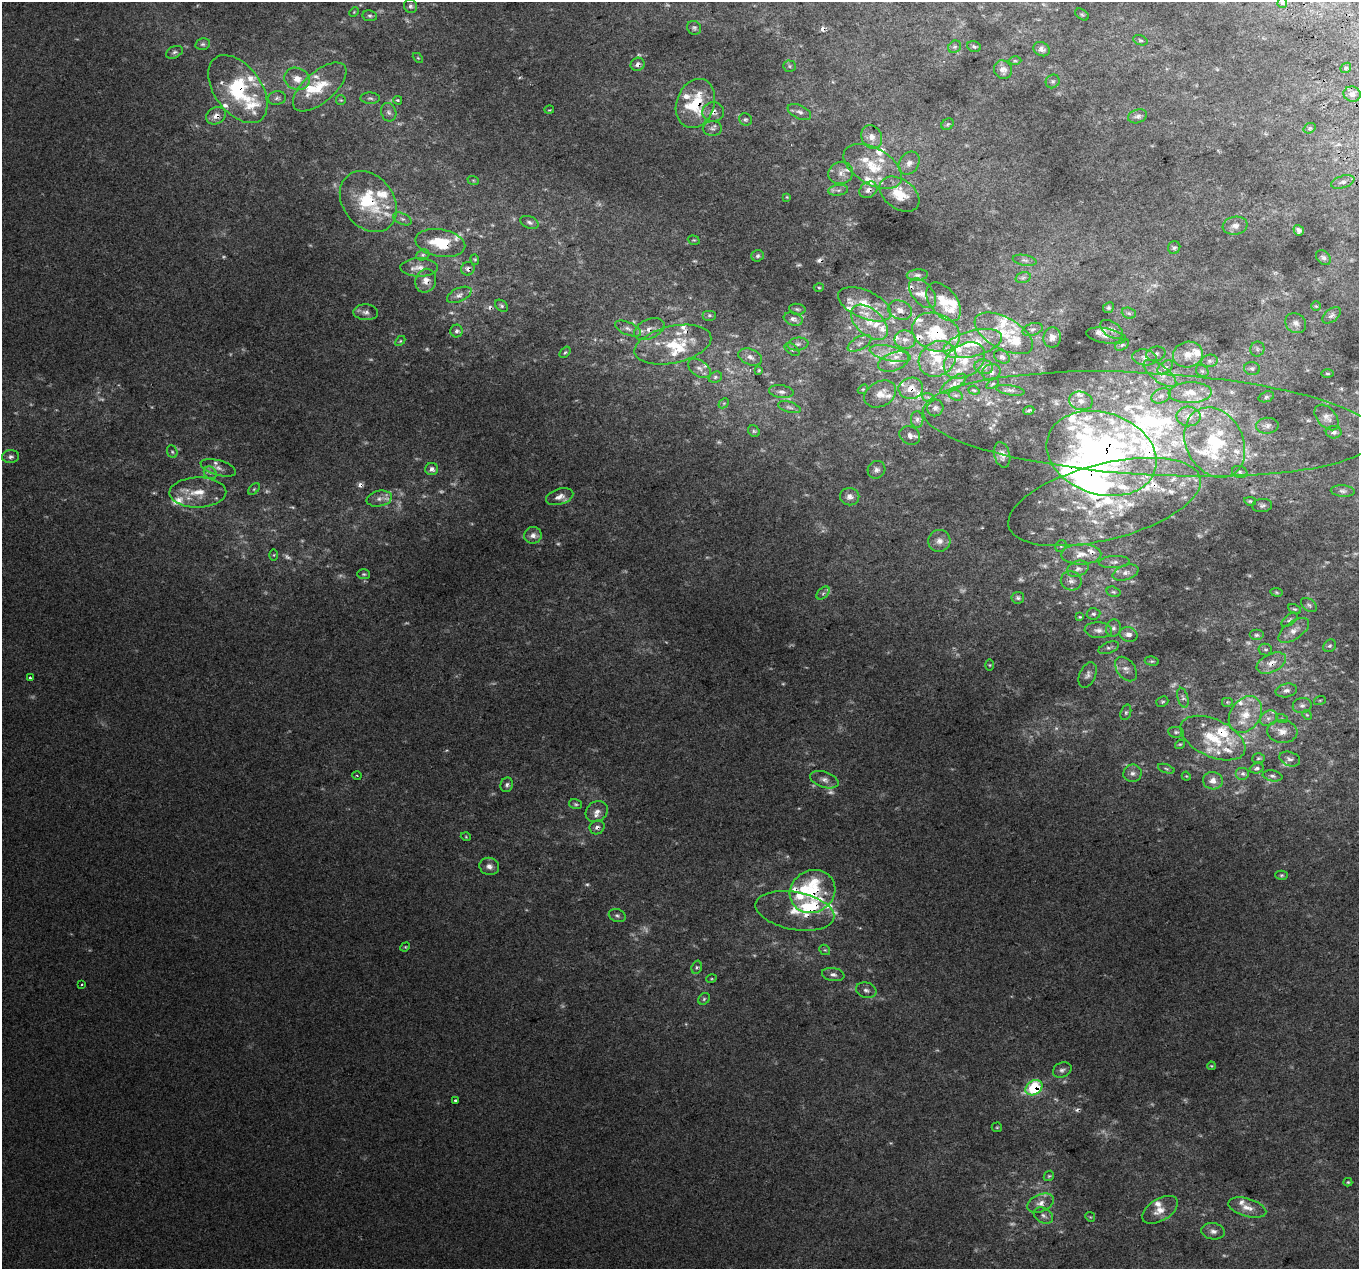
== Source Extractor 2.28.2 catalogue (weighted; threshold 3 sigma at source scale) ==
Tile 10 of 4 x 4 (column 2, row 3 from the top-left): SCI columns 1400-2756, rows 1407-2673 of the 5515 x 5290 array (HDU 1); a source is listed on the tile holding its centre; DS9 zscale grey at full resolution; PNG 1361 x 1271 px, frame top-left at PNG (2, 2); each listed source drawn as its Kron ellipse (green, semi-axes under 4 px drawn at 4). Shown black and unused: <1% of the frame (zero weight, under 2 of 3 exposures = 2% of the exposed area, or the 3 px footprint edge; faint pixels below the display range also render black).
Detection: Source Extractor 2.28.2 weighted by HDU 2 'WHT'; one run over the whole footprint, this tile lists its part. Background 0.00879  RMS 0.007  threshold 0.0314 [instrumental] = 3 sigma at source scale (4.5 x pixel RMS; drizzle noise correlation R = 1.50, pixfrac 1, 0.0396/0.0396 arcsec/px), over >= 5 px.
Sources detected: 423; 69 too faint to see at this stretch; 2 inside a brighter object's white glare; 7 cosmic-ray / hot-pixel residue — neither listed nor drawn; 88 inside a brighter listed object's ellipse — not listed separately; the other 257 listed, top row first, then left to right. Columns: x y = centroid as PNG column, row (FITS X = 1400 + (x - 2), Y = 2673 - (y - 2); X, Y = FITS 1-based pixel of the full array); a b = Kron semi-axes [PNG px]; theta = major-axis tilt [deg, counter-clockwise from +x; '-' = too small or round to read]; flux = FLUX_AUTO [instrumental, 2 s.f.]
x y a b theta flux
1282 3 5 5 - 1.1
411 6 7 6 - 1.8
354 12 5 3 - 0.67
1082 15 7 5 -36 1.1
370 16 7 5 -11 1.5
694 28 7 6 - 1.6
1140 40 7 4 -18 1.3
203 44 7 5 13 1.6
955 47 7 5 40 1.6
974 47 7 5 -18 1.4
1041 49 8 7 - 3
174 52 9 5 25 1.8
418 58 6 4 -44 0.73
1015 61 6 4 -1 1
638 64 7 6 - 3.3
790 66 6 5 - 1.3
1346 68 6 4 45 0.99
1003 70 9 9 - 4.2
297 79 13 11 -16 8.9
1053 81 7 6 - 1.7
320 87 33 15 41 22
238 89 38 23 -54 61
1352 94 9 7 -10 4.1
277 98 9 7 13 2.3
370 98 10 5 -2 2
341 100 5 4 - 0.77
398 100 4 3 - 0.78
695 103 25 19 69 37
549 110 5 3 - 0.6
389 112 9 7 -71 2.7
713 112 11 9 8 4.9
799 112 12 6 -25 2.9
216 116 10 8 29 5.7
1138 116 10 6 17 2.5
745 119 6 6 - 1.4
948 124 7 5 34 1.1
1310 128 6 5 - 1.1
712 129 10 7 0 2.5
872 137 12 10 -64 5.5
909 163 12 9 53 4.3
873 166 32 18 -30 25
841 173 12 11 - 5.3
473 180 6 3 -19 0.82
1343 182 12 6 17 2.9
838 190 10 5 6 2.3
868 190 9 7 35 4
900 194 22 14 -35 17
787 197 3 3 - 0.6
368 202 33 25 -52 45
402 219 10 5 -24 2.4
530 222 10 6 -22 2.1
1235 226 12 9 9 4.7
1299 230 6 5 - 2.3
694 240 6 4 -18 0.79
440 243 25 13 -10 25
1174 248 7 6 - 1.5
423 255 7 5 21 1.4
758 256 6 5 - 1.4
1323 258 8 6 -46 2
475 259 5 4 - 0.82
1025 260 12 5 -10 2.4
419 267 19 9 0 6.5
468 269 7 6 - 2.6
917 275 10 5 5 2.3
1023 278 8 5 16 1.6
426 281 12 10 70 5.8
819 288 5 3 - 0.71
923 293 17 10 -50 6.7
459 295 13 7 24 3.2
944 302 22 13 -52 15
865 304 28 14 -24 19
501 306 7 5 -40 1.4
1316 306 5 4 - 0.8
1108 308 6 5 - 1.2
797 309 8 5 -10 1.4
900 310 12 9 -22 4.4
366 312 12 8 -4 3.7
1129 313 7 5 -21 1.5
709 315 7 5 0 1.2
1332 315 10 6 37 2.7
793 319 10 6 -18 2.8
869 322 22 13 -42 14
1296 323 11 9 -36 3.8
628 329 14 6 -23 3.4
649 329 16 9 24 6.7
1033 329 10 6 18 2.2
1112 329 12 7 -33 3.6
457 331 6 6 - 1.8
936 332 25 18 -22 33
1004 333 32 16 -29 20
1106 336 20 7 -10 4.1
1052 337 10 9 - 3.6
905 340 10 9 - 4.9
400 341 6 3 44 0.89
860 343 13 6 29 4
798 344 10 6 6 2.5
973 344 30 12 15 19
673 345 39 18 13 33
1122 345 7 5 32 1.5
792 349 8 5 -35 1.5
1257 349 7 7 - 1.8
565 352 6 4 52 1.2
890 353 21 7 -12 8.1
1156 354 10 7 13 2.2
1188 355 15 12 13 8.5
750 357 12 7 -22 3.6
1002 357 8 6 -31 2.3
1145 357 12 8 -7 3.7
937 359 20 16 37 16
964 360 22 16 33 17
1209 361 8 6 15 2
894 362 16 9 20 6.6
984 367 9 7 -12 3.1
1165 367 9 5 37 1.9
699 368 12 8 -34 4.4
1252 369 8 6 -4 1.9
759 370 4 4 - 0.75
1202 371 7 5 -43 1.4
991 372 9 8 - 3.3
1160 374 19 8 -37 6.6
1327 374 6 3 -1 0.87
715 377 7 5 23 1.3
953 384 15 6 35 3.9
992 384 7 3 36 0.91
911 388 12 10 9 7.9
863 389 5 4 - 0.87
974 390 6 4 -19 0.79
1010 390 14 5 -10 2.7
781 392 12 6 -7 3
1190 393 21 10 2 10
880 394 17 12 29 7.3
956 395 7 5 -19 1.5
1161 396 10 7 26 3.1
928 397 6 4 -19 0.98
1266 397 8 5 20 1.4
1081 401 12 9 -12 5.3
724 403 6 4 43 1
789 407 11 5 -17 2.1
935 408 8 8 - 2.7
1029 410 6 4 23 1.3
1188 416 12 10 -3 5.7
1327 417 15 9 -48 4.5
917 419 8 6 88 2.3
1150 424 227 51 -3 270
1267 426 11 8 2 3.6
754 431 6 5 - 1.3
1334 432 8 6 -1 2.1
910 435 11 9 -27 3.6
1215 442 37 28 -62 54
172 452 6 5 - 1.3
1102 453 56 41 -18 270
1002 455 13 8 -76 4.3
11 457 8 6 5 2.4
218 468 18 7 -16 4.8
432 469 6 6 - 3.1
876 470 9 8 - 3
1240 472 8 6 -16 1.8
210 473 7 6 - 2.1
254 489 7 4 45 1.2
1343 491 12 5 -4 2.2
198 493 28 15 1 18
560 497 14 7 16 4.9
850 497 9 8 - 3.9
379 499 13 8 11 4.2
1250 501 6 4 -9 1.1
1104 502 99 38 14 99
1262 505 10 6 6 2.3
533 535 9 8 - 4
939 541 11 11 - 5
1061 546 6 5 - 1.2
1081 554 20 10 1 8.8
274 555 6 4 89 0.85
1114 562 15 6 3 3.3
1078 569 11 7 20 3.6
1126 573 13 7 19 3.7
364 574 6 5 - 1.2
1071 581 10 9 - 4.3
1114 592 7 5 -16 1.3
1276 592 6 4 -8 0.89
823 593 8 5 45 1.6
1018 598 6 6 - 1.5
1309 605 9 5 -38 1.7
1295 609 7 4 -25 1.1
1094 614 7 6 - 1.8
1080 617 4 3 - 0.72
1289 620 9 5 38 1.5
1113 628 9 7 74 2.4
1098 630 14 8 -4 4.1
1294 630 17 8 35 5.9
1128 634 9 7 -14 3.9
1256 635 7 5 0 1.7
1330 646 7 5 40 1.4
1109 648 11 5 21 1.8
1265 650 7 6 - 1.4
1152 661 7 4 -7 1.2
1271 663 16 9 26 7.5
990 665 5 3 - 0.65
1126 669 14 9 -52 4.5
1088 675 13 8 67 3.3
30 678 3 3 - 1.1
1286 690 11 6 10 2.9
1183 698 10 5 -74 1.9
1320 700 6 4 19 0.86
1162 701 6 5 - 1.1
1227 702 6 5 - 1
1302 705 9 7 12 2.6
1126 712 8 5 72 1.5
1245 714 20 15 55 15
1307 715 5 4 - 0.78
1268 718 9 7 31 3.4
1282 719 6 4 -19 0.94
1282 731 15 11 -5 7
1176 732 8 5 -8 1.5
1213 738 35 18 -25 27
1180 744 5 4 - 0.86
1258 758 6 5 - 1.1
1290 759 11 7 -19 2.7
1257 768 7 5 18 1.6
1166 769 8 4 -19 1.3
1132 773 9 8 - 3.3
1243 774 7 6 - 1.9
357 776 5 3 - 0.69
1186 776 4 3 - 0.65
1272 776 10 5 -10 2.1
824 780 15 7 -18 4.3
1213 781 10 9 - 5.1
507 785 7 6 - 2.3
575 804 6 5 - 1.3
597 812 11 10 - 4.7
597 827 7 7 - 2.7
466 837 5 3 - 0.68
489 866 10 8 -16 3.9
1282 875 6 4 1 1.1
812 891 23 21 30 31
795 911 40 19 -10 20
617 916 8 6 -21 2
405 947 5 4 - 0.87
825 950 6 4 -41 0.98
697 967 7 5 72 1.4
833 974 11 6 -8 3
711 979 5 3 - 0.73
82 984 3 2 - 0.53
866 990 10 7 -19 2.7
704 999 6 5 - 1.3
1211 1066 4 4 - 0.71
1062 1070 10 7 23 2.6
1034 1088 9 7 34 42
455 1100 3 3 - 1.8
997 1127 5 5 - 0.83
1049 1176 6 4 43 1
1348 1182 4 4 - 0.79
1040 1203 14 8 22 5.6
1247 1208 19 9 -16 7.4
1160 1210 20 11 31 8.6
1043 1216 10 7 -31 2.9
1090 1217 5 4 - 0.78
1213 1231 12 8 -8 3.8
Overlapping masked pixels (flux is a lower limit): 22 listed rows (the first 20) at x y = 638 64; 238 89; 695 103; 713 112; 216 116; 868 190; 368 202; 440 243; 468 269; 426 281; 865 304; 649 329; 936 332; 911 388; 1150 424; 1102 453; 1104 502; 1271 663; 1213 738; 597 827
Isophote crosses this tile's border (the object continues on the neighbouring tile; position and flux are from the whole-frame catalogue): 1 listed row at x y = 1150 424